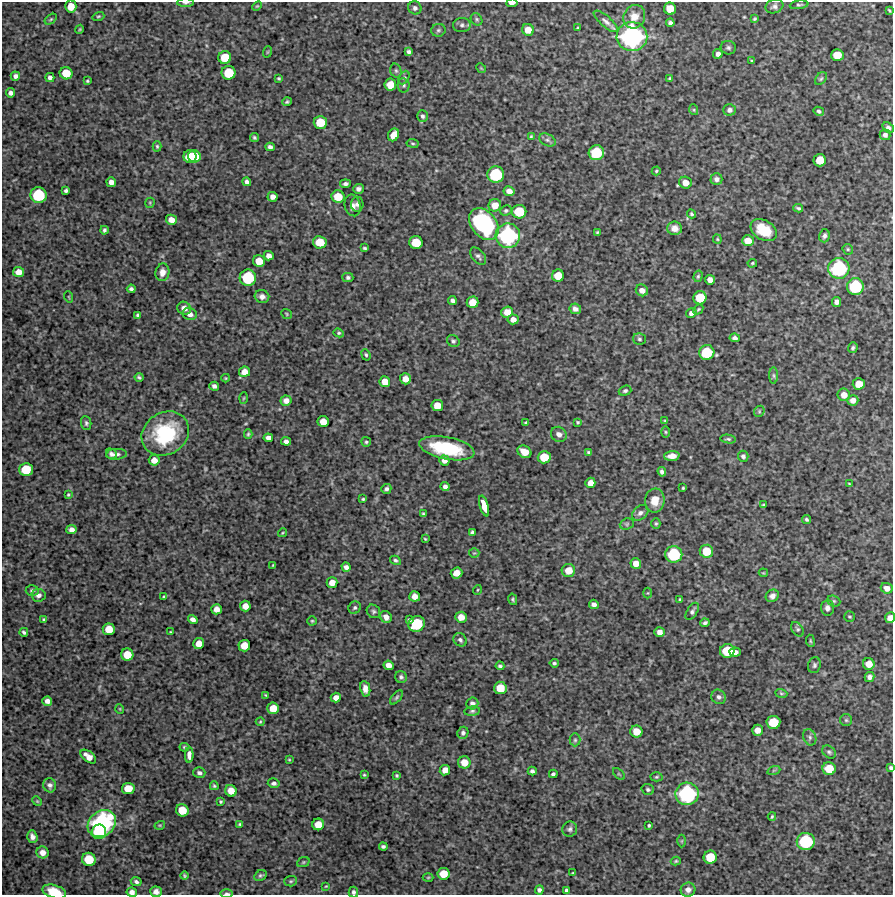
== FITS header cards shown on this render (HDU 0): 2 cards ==
NAXIS1  =                  891 /Length X axis
NAXIS2  =                  893 /Length Y axis

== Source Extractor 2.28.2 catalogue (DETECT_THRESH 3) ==
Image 891 x 893 px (HDU 0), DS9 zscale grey, 1 PNG px = 1 image px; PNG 895 x 897 px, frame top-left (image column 1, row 893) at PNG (2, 2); each listed source drawn as its Kron ellipse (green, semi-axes under 4 px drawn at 4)
Background 4620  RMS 190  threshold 578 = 3 sigma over >= 5 px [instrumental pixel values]
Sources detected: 331; all 331 listed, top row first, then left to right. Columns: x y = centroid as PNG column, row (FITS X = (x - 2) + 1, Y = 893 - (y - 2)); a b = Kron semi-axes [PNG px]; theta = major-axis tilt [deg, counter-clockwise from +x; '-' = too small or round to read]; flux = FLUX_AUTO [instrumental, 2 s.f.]
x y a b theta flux
186 3 8 3 1 3.1e+04
512 3 5 3 - 6.4e+04
799 5 9 4 8 2.5e+04
71 6 6 5 - 1.7e+05
257 6 5 3 - 1.3e+04
774 6 9 7 17 4.4e+04
415 8 7 6 - 4.1e+04
670 9 6 6 - 1.9e+05
889 10 4 2 - 1.5e+04
98 16 6 3 19 1.6e+04
634 17 12 10 63 1.3e+05
51 19 7 3 35 1.7e+04
477 19 7 5 -54 2.3e+04
754 19 4 3 - 1.7e+04
606 21 15 5 -41 5.6e+04
670 23 4 4 - 3.3e+04
462 25 9 7 4 4.0e+04
577 28 3 3 - 1.3e+04
80 29 4 3 - 1.3e+04
438 30 7 6 - 2.7e+04
528 30 6 6 - 1.4e+05
632 37 15 14 - 2.0e+06
728 48 7 6 - 3.3e+04
267 52 6 3 71 1.2e+04
409 52 4 4 - 3.3e+04
718 54 5 4 - 4.8e+04
837 55 6 6 - 2.1e+05
225 57 6 6 - 2.6e+05
752 61 4 3 - 1.3e+04
481 68 5 4 - 1.3e+04
396 71 7 5 -74 2.5e+04
66 73 6 6 - 2.4e+05
228 73 7 7 - 3.5e+05
15 76 4 4 - 4.5e+04
50 77 5 4 - 4.3e+04
279 78 3 3 - 1.7e+04
404 78 7 5 63 2.5e+04
670 78 3 3 - 1.3e+04
821 79 7 5 49 2.2e+04
87 81 3 3 - 1.5e+04
390 85 6 6 - 1.8e+05
404 85 7 6 - 2.8e+04
11 93 4 4 - 4.9e+04
287 102 4 3 - 2.0e+04
694 110 5 3 - 1.4e+04
729 110 6 5 - 4.4e+04
819 111 5 4 - 2.8e+04
422 116 6 5 - 3.4e+04
320 122 6 6 - 2.8e+05
888 128 6 4 -40 3.7e+04
393 135 6 5 - 1.4e+05
885 135 5 5 - 3.9e+04
531 136 3 2 - 1.3e+04
254 138 5 4 - 2.6e+04
547 140 9 5 -26 3.4e+04
413 143 6 4 -7 1.8e+04
157 146 5 4 - 1.8e+04
270 147 4 4 - 4.3e+04
596 153 7 7 - 4.8e+05
194 156 6 6 - 3.4e+05
190 157 6 6 - 3.4e+05
820 160 6 6 - 2.2e+05
656 171 4 4 - 1.6e+04
496 175 8 8 - 6.5e+05
716 179 6 5 - 4.9e+04
111 182 5 5 - 7.0e+04
247 182 5 4 - 4.4e+04
685 183 6 6 - 9.9e+04
345 184 5 4 - 3.4e+04
358 189 5 5 - 4.6e+04
66 190 4 4 - 2.9e+04
509 191 5 5 - 7.9e+04
38 195 8 8 - 5.7e+05
272 197 5 5 - 6.2e+04
338 197 6 6 - 2.3e+05
150 203 5 4 - 1.4e+04
357 204 7 6 - 3.9e+04
353 205 11 7 -74 6.5e+04
495 205 6 6 - 1.3e+05
798 208 5 3 - 2.3e+04
506 210 6 5 - 2.6e+04
519 212 7 6 - 3.6e+05
691 214 4 4 - 2.0e+04
171 220 5 5 - 9.0e+04
484 224 18 12 -51 1.6e+06
675 228 7 6 - 8.2e+04
104 230 4 3 - 2.5e+04
764 230 14 9 -32 3.4e+05
597 232 3 3 - 1.6e+04
508 236 12 12 - 1.4e+06
824 236 6 5 - 3.6e+04
717 239 5 4 - 1.5e+04
748 241 6 5 - 1.4e+05
320 242 7 6 - 2.5e+05
416 243 7 6 - 3.0e+05
365 248 4 3 - 1.8e+04
848 249 5 5 - 1.8e+04
269 256 5 4 - 6.7e+04
478 256 10 6 -51 4.0e+04
259 261 6 6 - 1.8e+05
752 263 5 4 - 1.6e+04
839 268 11 10 - 1.0e+06
18 272 5 5 - 1.1e+05
162 272 9 7 79 8.9e+04
558 276 6 6 - 1.9e+05
698 276 6 4 74 1.9e+04
348 277 5 4 - 2.8e+04
248 278 8 8 - 6.1e+05
710 280 5 4 - 7.5e+04
855 286 8 8 - 6.6e+05
131 289 4 4 - 3.0e+04
642 290 6 5 - 7.4e+04
262 296 7 6 - 6.2e+04
69 297 6 3 -71 1.1e+04
700 298 6 6 - 3.1e+05
452 300 4 4 - 3.9e+04
472 302 6 5 - 1.6e+05
837 302 5 4 - 5.2e+04
184 308 7 6 - 8.8e+04
575 309 6 5 - 5.3e+04
698 309 6 4 47 1.6e+04
507 312 6 5 - 1.1e+05
691 313 5 5 - 4.7e+04
190 314 7 6 - 7.6e+04
287 314 6 4 -38 1.6e+04
138 315 4 4 - 2.3e+04
513 319 5 5 - 7.9e+04
339 333 5 4 - 2.1e+04
735 338 5 4 - 4.1e+04
639 339 6 5 - 2.4e+04
453 341 7 5 -37 2.7e+04
853 348 5 4 - 2.6e+04
707 353 7 7 - 4.4e+05
366 355 6 4 -69 2.1e+04
245 372 5 5 - 1.2e+05
774 376 8 4 -89 2.5e+04
139 377 4 3 - 2.1e+04
226 378 4 4 - 1.3e+04
405 379 5 5 - 1.1e+05
385 382 5 5 - 1.3e+05
859 384 6 5 - 1.7e+05
214 386 5 4 - 4.5e+04
625 391 6 5 - 2.4e+04
844 395 6 6 - 1.0e+05
244 398 6 3 87 1.3e+04
853 400 5 5 - 7.7e+04
286 401 5 5 - 7.5e+04
437 406 6 5 - 1.6e+05
759 411 6 5 - 1.6e+04
665 421 3 3 - 1.4e+04
323 422 5 5 - 1.4e+05
526 422 4 3 - 1.9e+04
578 422 4 3 - 1.7e+04
86 423 7 5 -82 2.5e+04
665 432 5 3 - 1.4e+04
165 433 25 21 33 8.9e+05
248 434 5 3 - 1.9e+04
559 434 8 7 - 6.3e+04
268 438 4 4 - 5.6e+04
728 439 8 4 -9 2.3e+04
286 441 5 4 - 4.8e+04
366 442 5 5 - 2.1e+04
447 448 28 11 -11 7.9e+05
524 452 7 6 - 1.5e+05
589 452 4 4 - 2.2e+04
112 454 6 5 - 4.3e+04
116 454 10 5 3 4.4e+04
672 456 7 5 4 9.1e+04
743 456 5 5 - 3.6e+04
544 457 6 6 - 2.5e+05
154 460 5 5 - 1.0e+05
444 460 5 5 - 7.0e+04
26 470 7 6 - 3.2e+05
662 472 5 4 - 3.4e+04
590 483 5 5 - 9.3e+04
849 484 4 2 - 1.1e+04
445 487 4 4 - 3.9e+04
683 488 3 3 - 1.3e+04
386 489 5 4 - 3.2e+04
68 495 3 3 - 1.4e+04
363 499 4 3 - 1.7e+04
655 501 12 10 83 1.8e+05
764 505 4 3 - 1.8e+04
484 506 11 4 -74 2.0e+05
640 513 9 6 39 4.7e+04
423 514 4 3 - 2.0e+04
806 519 5 4 - 2.4e+04
627 524 7 5 22 2.6e+04
656 524 5 4 - 2.0e+04
71 530 5 4 - 5.8e+04
472 532 4 4 - 2.9e+04
282 533 5 3 - 1.2e+04
425 539 4 3 - 1.3e+04
706 551 7 6 - 2.4e+05
474 553 5 5 - 1.8e+04
674 554 8 8 - 6.4e+05
395 560 5 4 - 2.6e+04
636 563 5 5 - 1.1e+05
273 565 3 2 - 1.1e+04
346 567 5 4 - 5.0e+04
568 570 7 6 - 1.7e+05
457 573 6 5 - 1.3e+05
763 573 5 4 - 1.2e+04
332 583 5 5 - 1.0e+05
887 588 6 5 - 8.3e+04
477 590 5 3 - 1.1e+04
32 591 6 5 - 3.0e+04
648 593 5 3 - 1.0e+04
38 595 7 6 - 5.0e+04
415 596 5 5 - 9.1e+04
772 596 7 6 - 5.3e+04
164 597 3 3 - 1.6e+04
513 599 6 4 -76 1.9e+04
680 599 3 2 - 1.4e+04
834 601 7 5 -21 2.3e+04
594 604 5 4 - 4.8e+04
245 606 5 5 - 1.0e+05
355 608 6 6 - 2.5e+04
827 608 8 6 85 6.1e+04
217 609 5 5 - 9.4e+04
373 611 7 6 - 2.9e+04
692 611 9 5 59 3.5e+04
386 617 6 5 - 7.8e+04
461 617 6 5 - 1.2e+05
849 617 5 5 - 2.0e+04
890 618 5 5 - 8.8e+04
44 619 4 3 - 1.6e+04
193 619 5 4 - 5.7e+04
409 620 4 4 - 2.9e+04
312 621 4 4 - 1.6e+04
705 623 4 3 - 2.7e+04
417 624 8 7 - 5.1e+05
109 629 6 6 - 1.9e+05
797 629 8 5 -53 2.5e+04
24 632 4 3 - 2.7e+04
171 632 3 2 - 1.2e+04
659 632 5 5 - 7.2e+04
460 640 7 6 - 3.5e+04
810 641 6 3 -81 1.4e+04
199 643 5 5 - 1.2e+05
244 646 6 5 - 1.9e+05
727 651 7 7 - 3.9e+05
735 652 5 4 - 6.7e+04
127 655 6 6 - 2.0e+05
554 663 4 3 - 2.2e+04
869 664 6 5 - 1.4e+05
389 665 5 4 - 8.4e+04
814 665 8 6 76 3.2e+04
500 666 4 3 - 2.6e+04
401 677 6 5 - 3.1e+04
870 677 5 4 - 4.7e+04
500 688 6 6 - 2.2e+05
365 689 8 5 -80 7.4e+04
781 693 6 4 -18 1.7e+04
266 695 4 3 - 1.3e+04
396 697 8 4 49 2.4e+04
719 697 7 7 - 4.3e+04
336 698 5 4 - 9.0e+04
47 701 5 4 - 5.8e+04
472 703 6 6 - 4.7e+04
273 708 6 5 - 1.8e+05
120 709 5 3 - 1.0e+04
472 711 8 5 8 2.6e+04
846 720 6 6 - 2.3e+04
260 722 4 4 - 1.4e+04
773 722 7 6 - 3.2e+05
757 730 5 5 - 9.9e+04
636 731 6 6 - 1.8e+05
463 733 6 5 - 3.3e+04
810 737 8 6 -67 3.6e+04
575 740 6 5 - 2.4e+04
185 747 5 4 - 1.9e+04
829 752 7 5 -44 2.8e+04
189 755 8 4 88 5.6e+04
88 757 9 5 -38 1.1e+05
289 760 3 3 - 1.2e+04
464 762 6 6 - 1.5e+05
891 768 4 3 - 2.4e+04
829 769 6 6 - 2.5e+05
445 770 5 5 - 9.7e+04
774 770 7 4 19 2.0e+04
532 771 4 4 - 3.2e+04
199 773 6 5 - 3.8e+04
553 774 4 3 - 2.5e+04
619 774 7 3 -44 1.6e+04
364 775 4 3 - 1.4e+04
397 775 3 3 - 1.7e+04
656 777 6 4 2 1.8e+04
274 783 6 4 -14 3.6e+04
50 785 7 6 - 4.3e+04
214 786 4 3 - 2.0e+04
128 788 6 5 - 2.0e+05
648 789 6 5 - 2.6e+04
231 791 6 5 - 1.5e+05
687 794 12 11 - 1.3e+06
37 801 5 4 - 1.3e+04
221 802 3 3 - 1.7e+04
182 810 6 6 - 2.3e+05
772 816 4 3 - 1.7e+04
102 823 15 12 39 1.8e+06
240 824 4 3 - 2.1e+04
318 824 6 5 - 1.7e+05
160 825 5 3 - 1.3e+04
649 825 3 3 - 1.8e+04
570 829 8 7 - 4.0e+04
99 832 7 7 - 5.1e+05
32 837 6 5 - 5.2e+04
682 841 6 4 89 1.7e+04
806 841 9 8 - 7.7e+05
383 847 4 3 - 2.6e+04
42 852 6 6 - 9.0e+04
710 857 6 6 - 2.9e+05
89 859 7 6 - 3.2e+05
676 861 5 3 - 1.8e+04
303 862 6 5 - 1.9e+04
573 873 3 3 - 1.4e+04
444 874 6 6 - 2.1e+05
185 876 4 4 - 1.8e+04
260 876 6 5 - 2.6e+04
428 877 5 3 - 1.2e+04
291 881 6 5 - 2.1e+04
136 882 5 4 - 3.2e+04
326 886 4 3 - 1.2e+04
539 890 4 4 - 3.6e+04
566 890 4 3 - 2.9e+04
688 890 7 7 - 6.5e+04
54 892 12 6 -16 2.2e+05
132 892 5 4 - 5.0e+04
156 892 5 5 - 5.4e+04
353 892 5 4 - 2.7e+04
227 894 6 3 0 2.7e+04
At the frame edge (FLAGS 8, measured only in part): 9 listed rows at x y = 186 3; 512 3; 890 618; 891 768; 54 892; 132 892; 156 892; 353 892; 227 894

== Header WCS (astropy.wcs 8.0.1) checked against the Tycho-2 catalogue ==
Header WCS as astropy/WCSLIB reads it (CRVAL/CRPIX/CD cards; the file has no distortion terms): RA---TAN/DEC--TAN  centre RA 00:35:11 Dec +23:15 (8.79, +23.26 deg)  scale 1.01 arcsec/px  FOV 15.0' x 15.0'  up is +1 deg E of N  parity normal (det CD < 0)
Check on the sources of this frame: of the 60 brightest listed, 3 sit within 1.6 arcsec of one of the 3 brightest Tycho-2 stars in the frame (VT <= 12.36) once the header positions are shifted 0.30 arcsec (0.29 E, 0.06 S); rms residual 0.54 arcsec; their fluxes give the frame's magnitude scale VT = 27.48 - 2.5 log10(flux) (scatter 0.17 mag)
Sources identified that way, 3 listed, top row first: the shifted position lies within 1.6 arcsec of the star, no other Tycho-2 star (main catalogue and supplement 1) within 3.2 arcsec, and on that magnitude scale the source's flux lands within +1.5 / -3 mag of the star's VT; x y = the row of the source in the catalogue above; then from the Tycho-2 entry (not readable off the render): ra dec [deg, ICRS J2000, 3 dp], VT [Tycho-2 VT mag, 2 dp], TYC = Tycho-2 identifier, HIP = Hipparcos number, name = IAU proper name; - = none
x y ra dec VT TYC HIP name
632 37 8.739 +23.371 11.31 1738-1700-1 - -
687 794 8.719 +23.159 12.36 1738-1185-1 - -
102 823 8.897 +23.148 11.84 1738-1690-1 - -